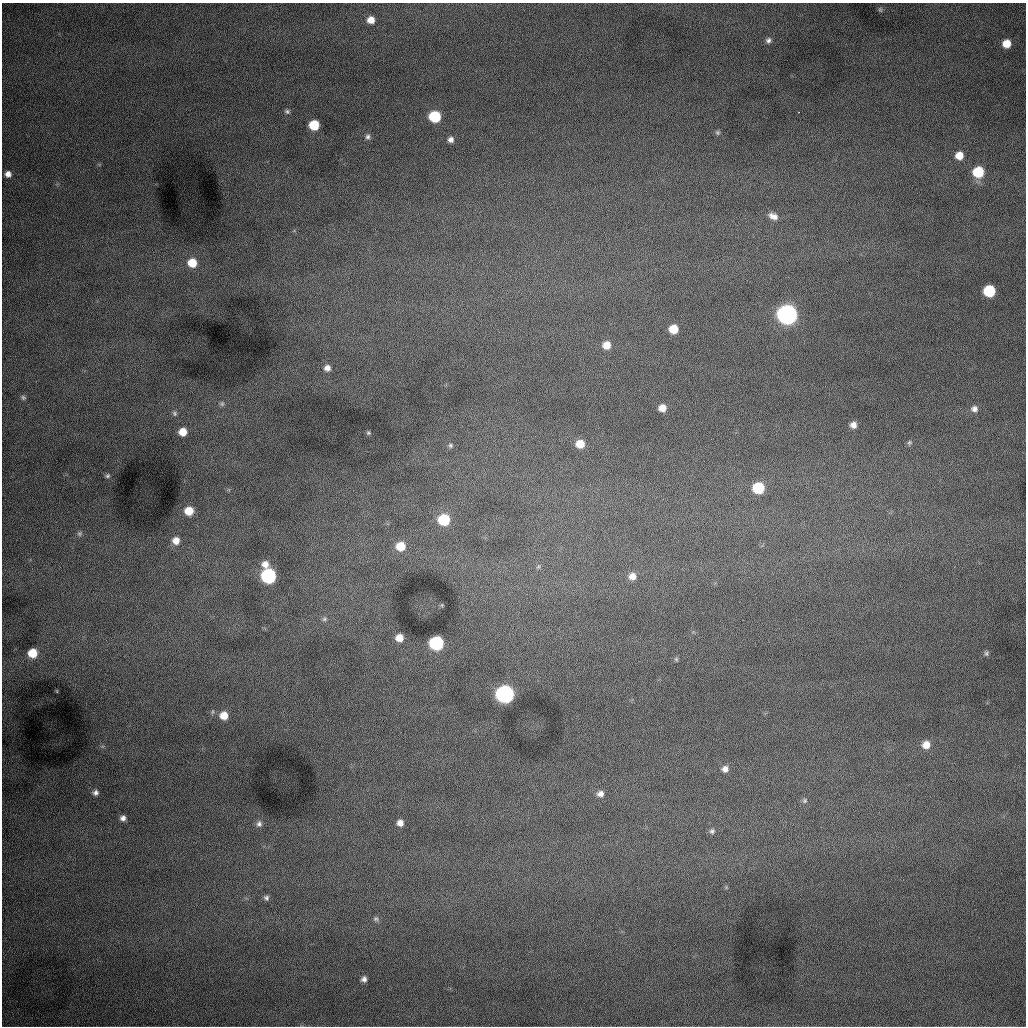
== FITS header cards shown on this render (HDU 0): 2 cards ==
NAXIS1  =                 1024 /fastest changing axis
NAXIS2  =                 1024 /next to fastest changing axis

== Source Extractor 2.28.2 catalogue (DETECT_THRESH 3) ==
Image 1024 x 1024 px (HDU 0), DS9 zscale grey, 1 PNG px = 1 image px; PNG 1028 x 1028 px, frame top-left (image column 1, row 1024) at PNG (2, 3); no overlay
Background 994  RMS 13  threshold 37.6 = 3 sigma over >= 5 px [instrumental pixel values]
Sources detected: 64; all 64 listed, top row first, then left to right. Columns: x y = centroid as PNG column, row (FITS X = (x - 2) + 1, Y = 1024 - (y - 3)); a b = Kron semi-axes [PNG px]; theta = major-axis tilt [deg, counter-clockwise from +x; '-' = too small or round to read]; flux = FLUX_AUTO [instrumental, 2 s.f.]
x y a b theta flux
880 10 7 5 -69 1400
371 20 7 7 - 9100
768 40 8 7 - 2800
1007 44 7 7 - 12000
287 111 6 5 - 1800
435 117 8 7 - 58000
314 125 7 7 - 33000
717 133 6 6 - 1600
368 137 7 6 - 2500
451 140 7 6 - 3800
959 156 7 7 - 11000
978 172 8 8 - 41000
8 174 6 6 - 4800
773 216 13 8 -23 6300
192 263 8 8 - 18000
989 291 8 8 - 58000
787 314 9 9 - 730000
673 329 7 7 - 18000
607 345 8 8 - 10000
327 368 8 7 - 5000
23 397 7 6 - 1700
222 404 7 6 - 1800
662 408 7 7 - 8400
974 409 9 8 - 4100
174 413 8 7 - 2400
853 425 6 6 - 4800
183 432 7 7 - 12000
368 433 5 4 - 1200
909 442 7 6 - 1700
580 444 7 7 - 14000
450 445 7 6 - 1900
107 476 6 5 - 1500
758 488 8 7 - 50000
189 511 8 7 - 15000
444 520 8 8 - 52000
80 533 8 7 - 2300
176 541 8 8 - 7800
401 546 9 8 - 19000
265 564 10 9 - 7100
538 566 7 5 59 1500
268 576 8 8 - 190000
632 576 9 8 - 7200
442 605 5 4 - 930
324 619 8 6 45 2200
399 638 7 7 - 9500
436 643 8 8 - 150000
32 653 8 8 - 20000
986 653 6 6 - 1800
676 659 6 5 - 1300
57 691 5 3 - 610
505 694 8 8 - 450000
224 716 8 8 - 12000
926 745 9 9 - 9000
725 769 8 8 - 4500
95 793 8 7 - 3200
600 794 8 7 - 4700
805 800 7 6 - 2000
123 818 6 6 - 3600
400 823 6 6 - 5400
259 824 9 8 - 3900
712 831 8 7 - 2500
266 898 8 7 - 2600
376 919 7 6 - 2000
364 979 6 5 - 3300